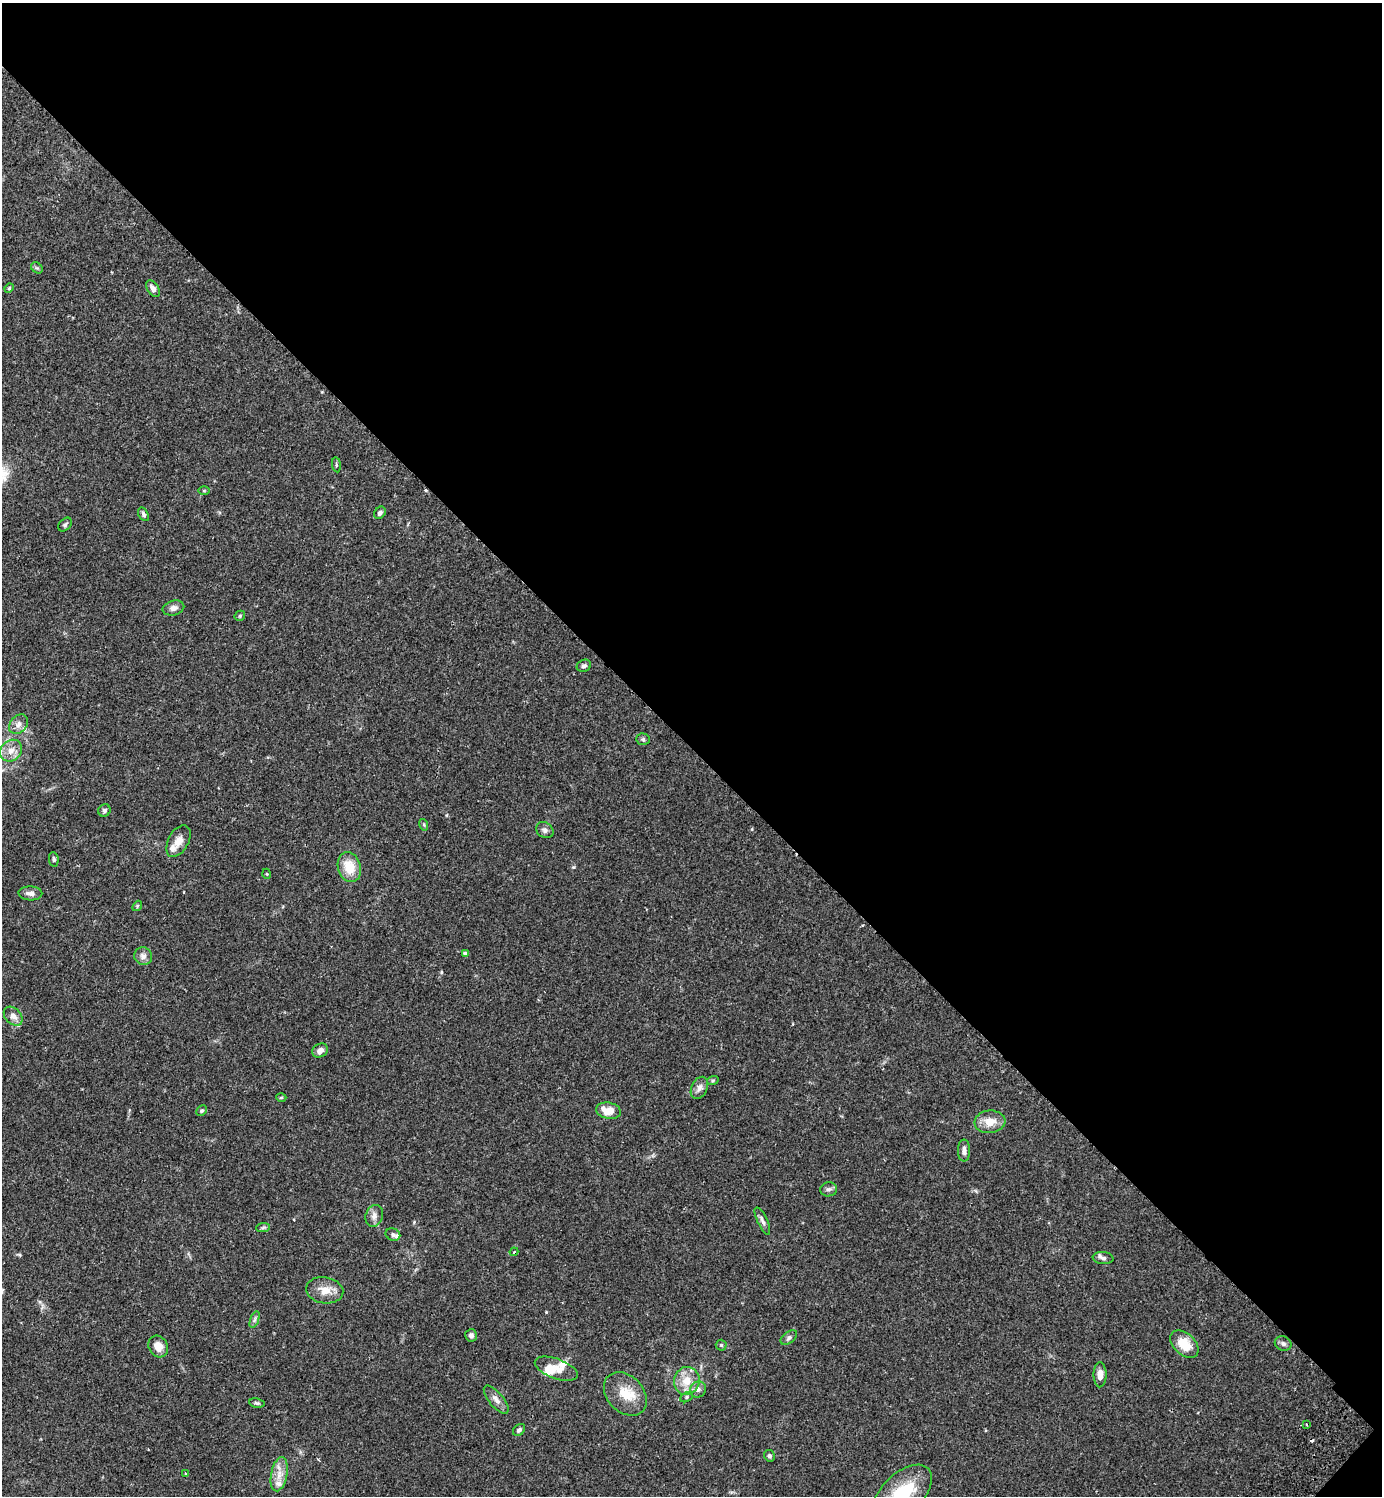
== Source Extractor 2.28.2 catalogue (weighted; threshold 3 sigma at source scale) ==
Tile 8 of 4 x 4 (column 4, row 2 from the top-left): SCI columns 4486-5865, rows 3031-4524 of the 6070 x 6063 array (HDU 1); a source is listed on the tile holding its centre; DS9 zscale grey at full resolution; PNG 1384 x 1498 px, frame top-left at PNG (2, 3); each listed source drawn as its Kron ellipse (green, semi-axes under 4 px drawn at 4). Shown black and unused: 50% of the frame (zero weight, under 2 of 3 exposures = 3% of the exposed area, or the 3 px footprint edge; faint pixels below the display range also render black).
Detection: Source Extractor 2.28.2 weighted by HDU 2 'WHT'; one run over the whole footprint, this tile lists its part. Background 0.0961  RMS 0.0058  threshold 0.026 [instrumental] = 3 sigma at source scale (4.5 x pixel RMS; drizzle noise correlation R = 1.50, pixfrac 1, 0.05/0.05 arcsec/px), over >= 5 px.
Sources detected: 71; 2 cosmic-ray / hot-pixel residue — neither listed nor drawn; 6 inside a brighter listed object's ellipse — not listed separately; the other 63 listed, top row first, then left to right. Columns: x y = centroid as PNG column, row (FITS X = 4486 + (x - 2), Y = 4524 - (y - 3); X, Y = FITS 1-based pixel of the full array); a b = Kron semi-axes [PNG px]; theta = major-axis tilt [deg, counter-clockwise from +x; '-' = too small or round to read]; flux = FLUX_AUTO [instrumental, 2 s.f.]
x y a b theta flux
37 268 6 5 - 1
9 288 5 4 - 0.62
153 289 9 5 -55 2.9
336 465 7 4 -82 0.81
204 491 6 4 0 0.59
380 513 7 5 51 2.1
143 514 7 5 -60 1.3
65 525 8 5 46 1.3
173 608 11 7 14 2.5
240 616 6 4 48 0.76
584 666 7 6 - 1.6
19 724 11 8 48 3.1
643 739 7 5 -2 0.97
11 751 12 10 42 5.2
104 810 6 6 - 1.2
424 825 6 4 -72 0.68
545 830 9 7 -34 2
178 841 17 10 61 5
54 859 7 4 -81 0.94
349 867 15 11 -73 12
267 874 5 3 - 0.45
30 893 12 7 -3 2.6
137 906 5 4 - 0.76
465 954 4 4 - 2.2
143 956 9 9 - 2.9
13 1016 11 7 -46 3.5
320 1051 8 6 31 2.6
713 1080 6 3 19 0.71
699 1088 12 8 63 3
281 1097 5 3 - 0.59
202 1111 6 4 43 0.95
608 1111 12 8 -11 8.3
990 1122 15 11 6 7.3
964 1151 11 6 -90 2.8
829 1189 8 7 - 1.7
374 1216 11 8 72 3
762 1221 15 5 -65 2.1
263 1228 7 4 3 0.99
393 1234 7 6 - 1.4
514 1252 4 3 - 0.66
1103 1258 10 6 -6 2
325 1290 19 13 -9 7.3
255 1319 9 4 71 1.3
471 1335 6 6 - 1.8
789 1338 9 5 38 1.4
1184 1344 16 11 -43 11
1283 1344 8 7 - 1.7
721 1345 5 5 - 0.85
158 1346 11 9 -62 5.4
556 1369 22 10 -20 6.9
1100 1375 12 6 90 4.1
687 1381 14 12 73 9.3
698 1390 8 7 - 2.3
625 1394 24 18 -46 13
686 1397 6 4 29 0.98
496 1400 17 7 -50 3.5
257 1403 8 4 -10 1.1
1306 1424 3 2 - 0.56
519 1430 7 5 41 1.5
769 1456 6 5 - 1.1
185 1473 3 3 - 0.64
279 1474 17 8 79 5.9
902 1495 37 20 45 37
Isophote crosses this tile's border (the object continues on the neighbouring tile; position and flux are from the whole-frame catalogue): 1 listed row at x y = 902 1495